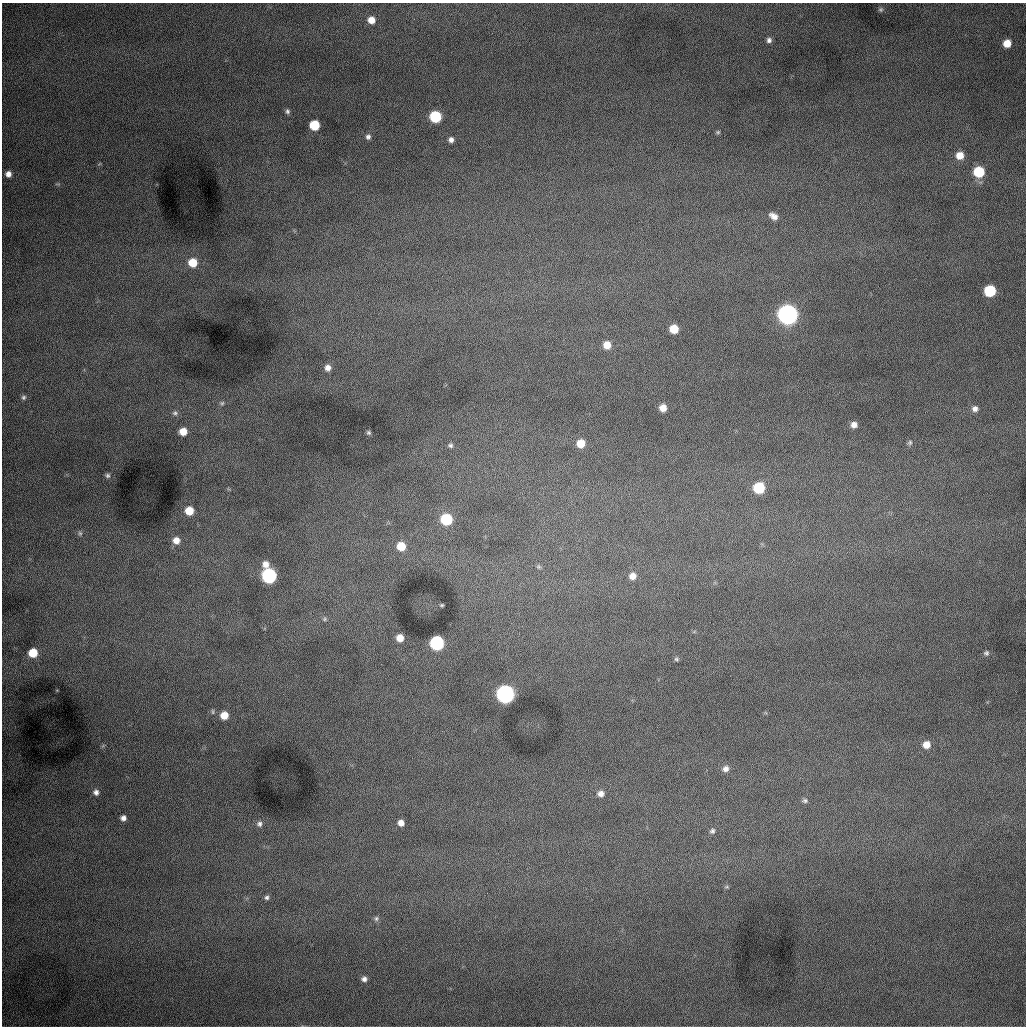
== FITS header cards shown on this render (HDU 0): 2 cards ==
NAXIS1  =                 1024 /fastest changing axis
NAXIS2  =                 1024 /next to fastest changing axis

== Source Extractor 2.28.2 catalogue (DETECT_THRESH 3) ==
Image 1024 x 1024 px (HDU 0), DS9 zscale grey, 1 PNG px = 1 image px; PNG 1028 x 1028 px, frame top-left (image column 1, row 1024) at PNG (2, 3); no overlay
Background 998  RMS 13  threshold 37.8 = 3 sigma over >= 5 px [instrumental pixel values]
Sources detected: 65; all 65 listed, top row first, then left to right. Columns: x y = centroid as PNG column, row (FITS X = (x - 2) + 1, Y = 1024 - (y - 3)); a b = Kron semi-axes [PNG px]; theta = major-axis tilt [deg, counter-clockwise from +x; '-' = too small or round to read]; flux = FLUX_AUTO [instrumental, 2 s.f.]
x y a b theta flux
881 9 6 6 - 1700
371 20 7 7 - 8600
769 40 6 6 - 3000
1007 43 7 6 - 12000
287 111 7 5 80 2000
435 117 7 7 - 59000
314 125 7 7 - 33000
718 132 6 5 - 1200
368 137 7 6 - 2600
451 140 6 6 - 3600
960 155 7 7 - 11000
979 172 7 7 - 41000
8 174 5 5 - 4800
773 216 10 7 -32 5600
193 263 8 8 - 18000
990 291 7 7 - 59000
788 314 9 8 - 730000
674 329 7 7 - 18000
607 345 8 7 - 10000
328 368 6 6 - 4800
23 397 6 6 - 1800
222 403 5 5 - 1400
663 408 7 6 - 8700
975 409 8 7 - 4000
175 413 8 7 - 2500
854 425 6 6 - 4900
183 432 7 6 - 12000
369 433 5 4 - 1400
910 442 7 7 - 1900
581 444 7 7 - 14000
450 445 7 6 - 2000
108 475 6 6 - 1800
759 488 7 7 - 50000
189 511 7 7 - 15000
446 519 7 7 - 51000
80 533 7 5 -86 1900
176 540 8 7 - 7700
401 546 8 7 - 18000
265 564 8 8 - 6300
538 567 7 6 - 1600
269 576 8 8 - 190000
633 576 8 7 - 6700
442 605 4 3 - 1000
324 619 6 5 - 1500
400 638 7 6 - 9700
437 643 8 8 - 150000
33 653 7 7 - 20000
986 653 7 6 - 2000
676 659 6 5 - 1400
505 694 8 8 - 450000
213 712 7 4 -85 1300
224 715 7 7 - 12000
926 745 9 8 - 8600
726 769 8 8 - 4400
96 792 8 7 - 3800
601 794 8 7 - 4800
805 801 8 6 1 2100
123 818 6 5 - 3700
401 823 6 6 - 5400
259 824 8 7 - 3200
712 831 7 6 - 2200
727 887 7 4 0 1100
267 897 7 6 - 2300
376 918 7 6 - 2000
364 979 6 6 - 3300